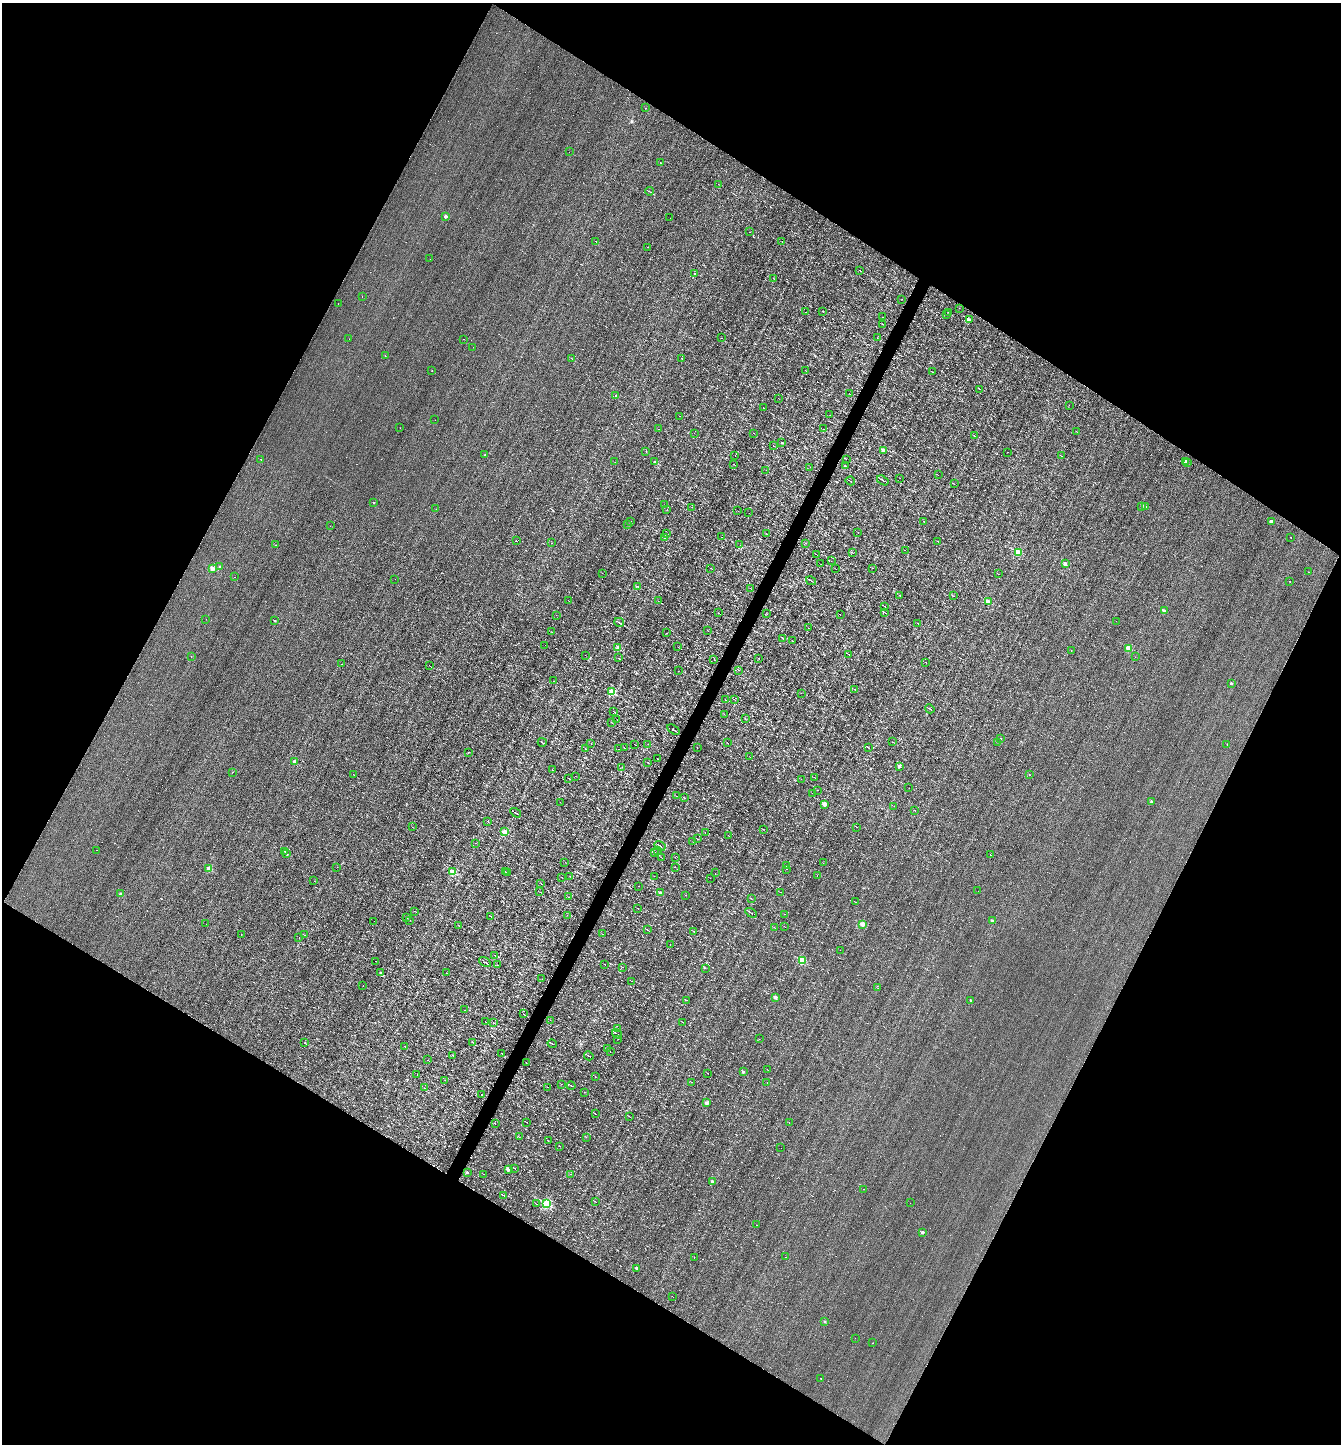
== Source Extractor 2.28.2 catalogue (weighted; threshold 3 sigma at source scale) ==
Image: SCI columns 138-5493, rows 1-5767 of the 5770 x 5767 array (HDU 1 of 3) = the unmasked area's bounding box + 8 px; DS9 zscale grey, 4 x 4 block average (1 PNG px = mean of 4 x 4 image px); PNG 1343 x 1446 px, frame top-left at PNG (2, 3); each listed source drawn as its Kron ellipse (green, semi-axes under 4 px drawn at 4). Shown black and unused: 47% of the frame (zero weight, under 3 of 4 exposures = <1% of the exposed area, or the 3 px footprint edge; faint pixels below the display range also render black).
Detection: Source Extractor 2.28.2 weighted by HDU 2 'WHT'. Background -6.74e-04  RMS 0.038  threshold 0.171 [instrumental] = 3 sigma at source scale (4.5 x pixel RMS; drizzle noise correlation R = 1.50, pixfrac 1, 0.05/0.05 arcsec/px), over >= 5 px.
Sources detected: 519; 142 cosmic-ray / hot-pixel residue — neither listed nor drawn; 3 coinciding with a brighter row at this scale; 2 inside a brighter listed object's ellipse — not listed separately; the other 372 listed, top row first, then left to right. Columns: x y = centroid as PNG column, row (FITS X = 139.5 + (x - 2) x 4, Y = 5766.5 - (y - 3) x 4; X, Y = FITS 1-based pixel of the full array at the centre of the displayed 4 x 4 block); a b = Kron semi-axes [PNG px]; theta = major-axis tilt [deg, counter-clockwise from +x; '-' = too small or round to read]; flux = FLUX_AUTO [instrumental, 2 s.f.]
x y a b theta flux
645 108 2 2 - 11
569 152 2 2 - 5
660 163 2 2 - 27
718 184 2 2 - 3.8
649 191 4 2 - 19
445 216 2 2 - 210
670 218 2 2 - 4.3
750 232 2 2 - 3
596 241 2 2 - 6.5
782 242 2 2 - 16
647 247 2 2 - 8.4
430 259 2 2 - 10
860 270 2 2 - 8.8
694 273 2 2 - 43
773 278 2 2 - 4.9
362 296 2 2 - 4.5
902 299 2 2 - 5
338 304 2 2 - 3.5
959 308 2 2 - 2.2
823 311 2 2 - 52
805 312 2 2 - 11
949 312 2 2 - 13
947 315 2 2 - 7.4
882 317 2 2 - 4.3
969 320 2 2 - 160
883 324 2 2 - 4.2
721 338 2 2 - 3.9
877 338 2 2 - 2.7
349 339 2 2 - 5.7
464 339 2 2 - 6.7
473 347 2 2 - 5.1
385 356 2 2 - 3.1
571 358 3 2 - 8.4
682 358 2 2 - 7.8
432 370 2 2 - 3.9
805 370 2 2 - 3.9
932 372 2 2 - 6.1
980 389 2 2 - 4.5
849 393 2 2 - 5.5
616 395 2 2 - 76
778 398 2 2 - 3
1069 405 2 2 - 8.5
763 408 2 2 - 4.2
830 415 2 2 - 3.6
680 416 2 2 - 2.6
435 420 2 2 - 3.1
400 428 2 2 - 4.5
658 429 2 2 - 8.1
823 429 2 2 - 6
1077 432 2 2 - 6.9
694 433 2 2 - 3.2
754 433 2 2 - 5
974 436 2 2 - 4.6
782 442 2 2 - 39
773 446 2 2 - 5.4
883 450 2 2 - 220
646 451 2 2 - 9.9
1007 452 2 2 - 3
485 454 2 2 - 5.3
735 456 2 2 - 3.6
1061 456 2 2 - 3.4
261 459 2 2 - 12
846 459 2 2 - 110
1186 461 2 2 - 140
615 462 2 2 - 2.6
655 462 2 2 - 220
1188 463 2 2 - 5.9
734 464 3 2 - 7.5
845 466 2 2 - 19
810 467 2 2 - 2.7
766 470 2 2 - 4.6
938 475 2 2 - 3.7
900 478 2 2 - 3.4
883 480 6 2 -33 37
850 481 5 2 - 13
954 484 2 2 - 4.8
373 502 2 2 - 27
665 505 2 2 - 6.6
692 507 2 2 - 4.6
1141 507 2 2 - 3.3
1145 507 2 2 - 270
436 509 2 2 - 2.6
667 509 2 2 - 5.7
738 511 2 2 - 3.3
749 513 2 2 - 2.4
630 521 2 2 - 15
924 521 2 2 - 5
1271 521 2 2 - 200
628 525 2 2 - 11
330 526 2 2 - 3.3
858 532 2 2 - 3.6
667 534 2 2 - 11
766 534 2 2 - 4.4
721 537 2 2 - 3
1291 537 2 2 - 11
665 538 2 2 - 3.9
516 541 2 2 - 230
938 541 2 2 - 4.4
551 543 2 2 - 5
805 543 2 2 - 3.8
276 545 2 2 - 200
740 545 2 2 - 2.2
905 550 2 2 - 5
852 553 2 2 - 5.5
1018 553 2 2 - 960
817 555 2 2 - 6.5
831 561 2 2 - 17
821 564 2 2 - 3.5
1065 564 2 2 - 270
220 567 2 2 - 60
212 568 2 2 - 470
711 568 3 2 - 9.5
873 568 2 2 - 6.1
836 569 2 2 - 3.1
1308 572 2 2 - 5.4
602 573 2 2 - 13
998 574 2 2 - 5.5
235 577 2 2 - 9.1
395 579 2 2 - 3
811 581 5 2 - 18
1290 581 2 2 - 7.8
638 586 4 2 - 13
750 588 2 2 - 2.6
900 595 2 2 - 6.5
953 596 2 2 - 4.2
568 600 2 2 - 6.1
658 601 3 2 - 9.9
988 602 2 2 - 390
884 606 3 2 - 11
1164 611 2 2 - 160
718 613 2 2 - 3.7
885 613 3 2 - 10
767 614 2 2 - 3
840 614 2 2 - 4.7
556 615 2 2 - 2.8
206 619 2 2 - 2.9
275 621 2 2 - 27
1116 621 2 2 - 24
619 622 5 2 - 20
918 623 2 2 - 2.8
808 628 2 2 - 3.3
708 630 2 2 - 3.4
551 632 2 2 - 2.9
667 633 2 2 - 3.3
783 639 2 2 - 4
792 641 2 2 - 3.4
545 645 2 2 - 2.5
678 647 2 2 - 3.3
617 648 2 2 - 560
1129 648 2 2 - 660
1071 651 2 2 - 6.7
849 654 2 2 - 8.7
585 655 2 2 - 2.8
191 656 2 2 - 5.2
1135 657 2 2 - 6.2
618 658 2 2 - 4.1
759 658 2 2 - 4.4
714 660 2 2 - 5.6
925 662 2 2 - 3.5
341 664 2 2 - 3.6
429 666 2 2 - 2.5
739 670 2 2 - 16
678 671 2 2 - 3.4
553 681 2 2 - 2.9
1231 683 2 2 - 70
855 689 2 2 - 5.3
611 691 2 2 - 880
801 693 2 2 - 4.4
725 700 2 2 - 3.3
734 700 2 2 - 6.2
930 709 5 2 - 17
613 711 2 2 - 5.6
724 714 2 2 - 4.2
745 718 2 2 - 2.6
617 719 2 2 - 3.2
612 722 2 2 - 4.5
673 730 7 2 -33 29
1001 739 2 2 - 21
542 742 4 2 - 19
727 742 2 2 - 3.3
892 742 2 2 - 5.1
997 742 2 2 - 15
591 743 2 2 - 4.8
634 744 2 2 - 5.1
648 744 2 2 - 2.8
1227 744 2 2 - 4.8
624 747 2 2 - 4.9
868 747 3 2 - 13
697 748 2 2 - 5.4
585 749 2 2 - 6.3
618 749 2 2 - 4.8
468 752 2 2 - 6.4
750 757 2 2 - 4.1
657 759 2 2 - 13
294 762 2 2 - 380
647 762 2 2 - 4.9
899 766 2 2 - 170
622 767 2 2 - 4.6
553 770 2 2 - 7
233 772 2 2 - 8.1
353 774 2 2 - 4.8
1029 775 2 2 - 5
575 776 2 2 - 2.6
569 778 2 2 - 8.8
815 778 2 2 - 3.7
801 779 2 2 - 3.2
909 788 2 2 - 13
818 790 2 2 - 21
812 793 2 2 - 2.4
676 796 2 2 - 3.6
684 798 2 2 - 6.6
1152 801 2 2 - 120
560 802 2 2 - 5.1
825 804 2 2 - 410
894 806 2 2 - 3.9
915 811 2 2 - 38
516 813 6 2 -32 29
487 821 2 2 - 4.3
412 827 2 2 - 3
857 827 2 2 - 7.1
763 829 2 2 - 5.1
505 832 2 2 - 610
705 833 2 2 - 3
729 836 2 2 - 4.1
697 839 2 2 - 5.7
693 841 2 2 - 3.7
476 843 2 2 - 3.1
660 846 6 2 -33 21
96 850 2 2 - 7.6
658 850 2 2 - 7.4
285 851 2 2 - 14
654 853 2 2 - 98
286 854 2 2 - 48
990 855 2 2 - 21
675 857 2 2 - 2.5
662 858 3 2 - 6.4
565 862 2 2 - 3.5
823 863 2 2 - 3.4
786 866 2 2 - 5.3
337 867 2 2 - 3.5
675 867 2 2 - 5.6
209 869 2 2 - 680
787 869 2 2 - 3.9
452 872 2 2 - 900
506 872 2 2 - 11
508 873 3 2 - 8
715 873 2 2 - 2.9
817 875 2 2 - 6
570 876 2 2 - 4.9
654 876 2 2 - 3.8
561 877 3 2 - 7
710 878 2 2 - 2.4
314 881 2 2 - 24
541 883 2 2 - 5.7
638 886 2 2 - 3.9
978 891 2 2 - 2.8
540 892 2 2 - 2.4
780 892 2 2 - 4.8
120 893 2 2 - 130
660 893 2 2 - 120
686 895 2 2 - 3.7
568 897 2 2 - 3.6
751 899 2 2 - 3.2
856 902 2 2 - 4.7
638 908 2 2 - 4.8
415 911 3 2 - 11
751 913 6 2 -32 26
784 914 2 2 - 4.5
567 915 2 2 - 3.7
491 916 2 2 - 4.9
406 917 2 2 - 4.6
410 920 2 2 - 12
374 921 2 2 - 2.9
992 921 2 2 - 93
206 924 2 2 - 4.6
863 924 2 2 - 470
458 925 3 2 - 8.5
785 927 2 2 - 2.6
775 928 2 2 - 4.2
647 930 3 2 - 12
694 931 2 2 - 4.5
603 934 2 2 - 3.9
241 935 2 2 - 2.9
304 935 2 2 - 20
299 937 2 2 - 24
670 944 2 2 - 4.7
840 950 2 2 - 5.4
495 955 2 2 - 7.9
376 961 2 2 - 3.8
802 961 2 2 - 1200
485 962 7 2 -32 27
604 964 2 2 - 8
497 965 2 2 - 4.7
622 967 2 2 - 5.4
705 968 2 2 - 9.3
380 973 2 2 - 32
446 973 2 2 - 4.6
542 979 2 2 - 2.9
631 981 3 2 - 6.9
363 985 2 2 - 9.3
878 988 2 2 - 2.5
775 997 2 2 - 220
686 1000 2 2 - 4.5
971 1000 2 2 - 62
464 1010 2 2 - 4.9
523 1014 2 2 - 7.9
550 1020 2 2 - 4.3
485 1021 2 2 - 3
683 1022 2 2 - 6.8
493 1023 2 2 - 7.6
618 1029 2 2 - 10
617 1034 5 2 - 23
618 1039 2 2 - 25
759 1039 2 2 - 35
472 1042 2 2 - 7.9
305 1043 2 2 - 6.3
552 1044 5 2 - 27
404 1046 2 2 - 5.1
607 1048 2 2 - 2.8
610 1052 2 2 - 3.3
502 1053 2 2 - 31
452 1055 2 2 - 5
589 1056 5 2 - 21
427 1060 2 2 - 24
526 1062 2 2 - 3.1
767 1070 2 2 - 2.6
743 1072 2 2 - 110
708 1073 2 2 - 3.9
417 1074 2 2 - 31
595 1077 2 2 - 12
445 1080 2 2 - 3.6
692 1082 2 2 - 8.5
767 1083 2 2 - 10
561 1084 2 2 - 3.2
571 1086 4 2 - 18
548 1087 2 2 - 3.6
425 1088 3 2 - 9.6
584 1092 2 2 - 4.9
482 1095 2 2 - 41
707 1103 2 2 - 210
595 1114 3 2 - 11
629 1116 2 2 - 6.3
527 1122 2 2 - 3.5
789 1123 2 2 - 7.4
495 1124 2 2 - 3.7
519 1137 2 2 - 3.7
586 1137 2 2 - 7.5
548 1141 2 2 - 4.9
559 1146 2 2 - 28
781 1148 2 2 - 4.1
515 1168 2 2 - 6.9
508 1170 2 2 - 240
467 1172 2 2 - 97
484 1174 2 2 - 4.4
570 1174 2 2 - 3.4
712 1181 2 2 - 110
864 1189 2 2 - 4.7
504 1195 3 2 - 12
596 1202 2 2 - 7.6
910 1203 2 2 - 6.9
536 1204 2 2 - 7.7
547 1204 2 2 - 2400
757 1225 2 2 - 7.1
923 1232 2 2 - 140
785 1257 2 2 - 9
694 1258 2 2 - 11
637 1268 2 2 - 100
673 1297 2 2 - 3.6
825 1321 2 2 - 85
855 1338 2 2 - 2.8
873 1343 2 2 - 9
821 1378 2 2 - 16
Diffuse or blended objects may show on this block-average render without a row.